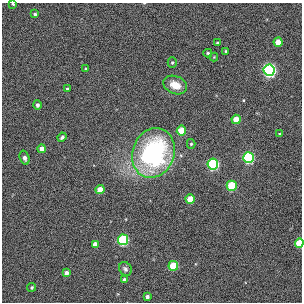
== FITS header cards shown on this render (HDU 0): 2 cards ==
NAXIS1  =                  300
NAXIS2  =                  300

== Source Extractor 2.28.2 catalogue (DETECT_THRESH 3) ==
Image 300 x 300 px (HDU 0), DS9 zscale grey, 1 PNG px = 1 image px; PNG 304 x 304 px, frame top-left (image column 1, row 300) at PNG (2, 3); each listed source drawn as its Kron ellipse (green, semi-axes under 4 px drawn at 4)
Background -0.00271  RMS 0.033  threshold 0.0985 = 3 sigma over >= 5 px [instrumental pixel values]
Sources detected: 35; all 35 listed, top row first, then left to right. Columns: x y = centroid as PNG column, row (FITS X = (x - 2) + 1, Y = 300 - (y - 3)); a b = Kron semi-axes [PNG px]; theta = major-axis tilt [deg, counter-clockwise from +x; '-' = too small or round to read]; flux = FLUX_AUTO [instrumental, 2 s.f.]
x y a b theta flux
13 4 3 3 - 2.5
35 14 3 3 - 4.4
278 42 4 4 - 30
217 43 4 3 - 2.2
226 51 3 3 - 2.5
208 53 4 4 - 3.1
214 57 4 4 - 1.8
172 63 5 4 - 3.3
86 69 3 3 - 3.5
269 70 6 5 - 540
175 85 12 9 -23 31
67 89 3 3 - 3.1
37 105 4 4 - 7.3
236 119 4 4 - 38
181 131 5 4 - 49
280 134 4 3 - 2.7
62 137 5 3 - 4.6
191 144 5 4 - 2.7
42 149 4 4 - 14
153 153 25 21 70 390
25 158 7 5 -73 9.3
249 158 5 5 - 310
213 164 5 5 - 310
232 186 5 5 - 110
100 190 4 4 - 32
190 199 4 4 - 46
123 240 5 5 - 220
299 243 5 4 - 57
95 244 4 4 - 14
173 266 5 5 - 83
125 269 7 6 - 6
66 273 4 4 - 9.2
124 280 3 3 - 5.3
32 287 5 4 - 3.2
147 297 4 4 - 6.1
At the frame edge (FLAGS 8, measured only in part): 2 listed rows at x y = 13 4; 299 243